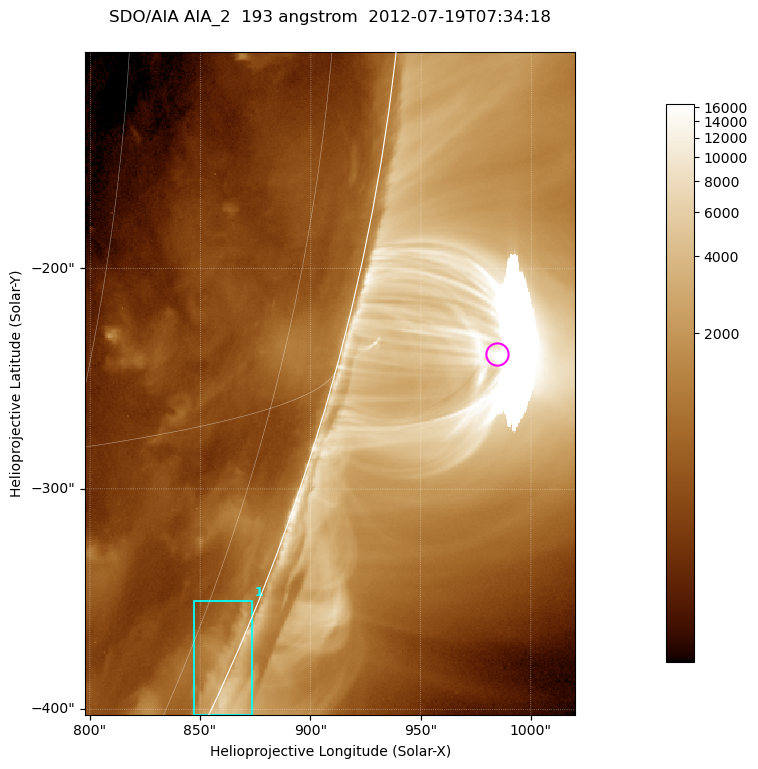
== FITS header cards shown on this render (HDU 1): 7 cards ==
TELESCOP= 'SDO/AIA '           / For AIA: SDO/AIA
INSTRUME= 'AIA_2   '           / For AIA: AIA_ATA1, AIA_ATA2, AIA_ATA3 or AIA_AT
WAVELNTH=                  193 / [angstrom] Wavelength
WAVEUNIT= 'angstrom'           / Wavelength unit: angstrom
DATE-OBS= '2012-07-19T07:34:18.837' / [ISO] Date when observation started; ISO 8
CTYPE1  = 'HPLN-TAN'           / CTYPE1; Typically HPLN
CTYPE2  = 'HPLT-TAN'           / CTYPE2; Typically HPLT

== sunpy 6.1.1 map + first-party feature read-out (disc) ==
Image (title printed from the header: SDO/AIA AIA_2  193 angstrom  2012-07-19T07:34:18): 370 x 500 px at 0.601 arcsec/px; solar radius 944 arcsec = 1572 px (partial field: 1.2% of the solar disc is inside the frame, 48% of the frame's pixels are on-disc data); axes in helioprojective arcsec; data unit not stated in the header (colour bar unlabelled)
Orientation: roll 0.0564 deg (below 1 deg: not rotated)
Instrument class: DISC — disc imager (sunpy class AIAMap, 193 A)
Bright regions (active regions / flare kernels): reference = the on-disc median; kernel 3 px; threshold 5 sigma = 955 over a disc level ~481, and >= 1.15x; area >= 185 px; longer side >= 4 px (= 2.4 arcsec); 1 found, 1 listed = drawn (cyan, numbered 1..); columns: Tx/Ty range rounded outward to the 2 arcsec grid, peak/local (2 s.f.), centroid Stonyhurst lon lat
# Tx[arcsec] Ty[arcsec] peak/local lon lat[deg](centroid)
1 846..874 -404..-350 8.8 +82 -23
Off-limb structures (1.02-1.3 R_sun): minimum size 92 px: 2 found; the strongest spans PA ~250..260 deg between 1.02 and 1.14 R_sun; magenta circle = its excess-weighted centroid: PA ~255 deg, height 1.07 R_sun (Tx ~984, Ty ~-238 arcsec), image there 11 x the reference